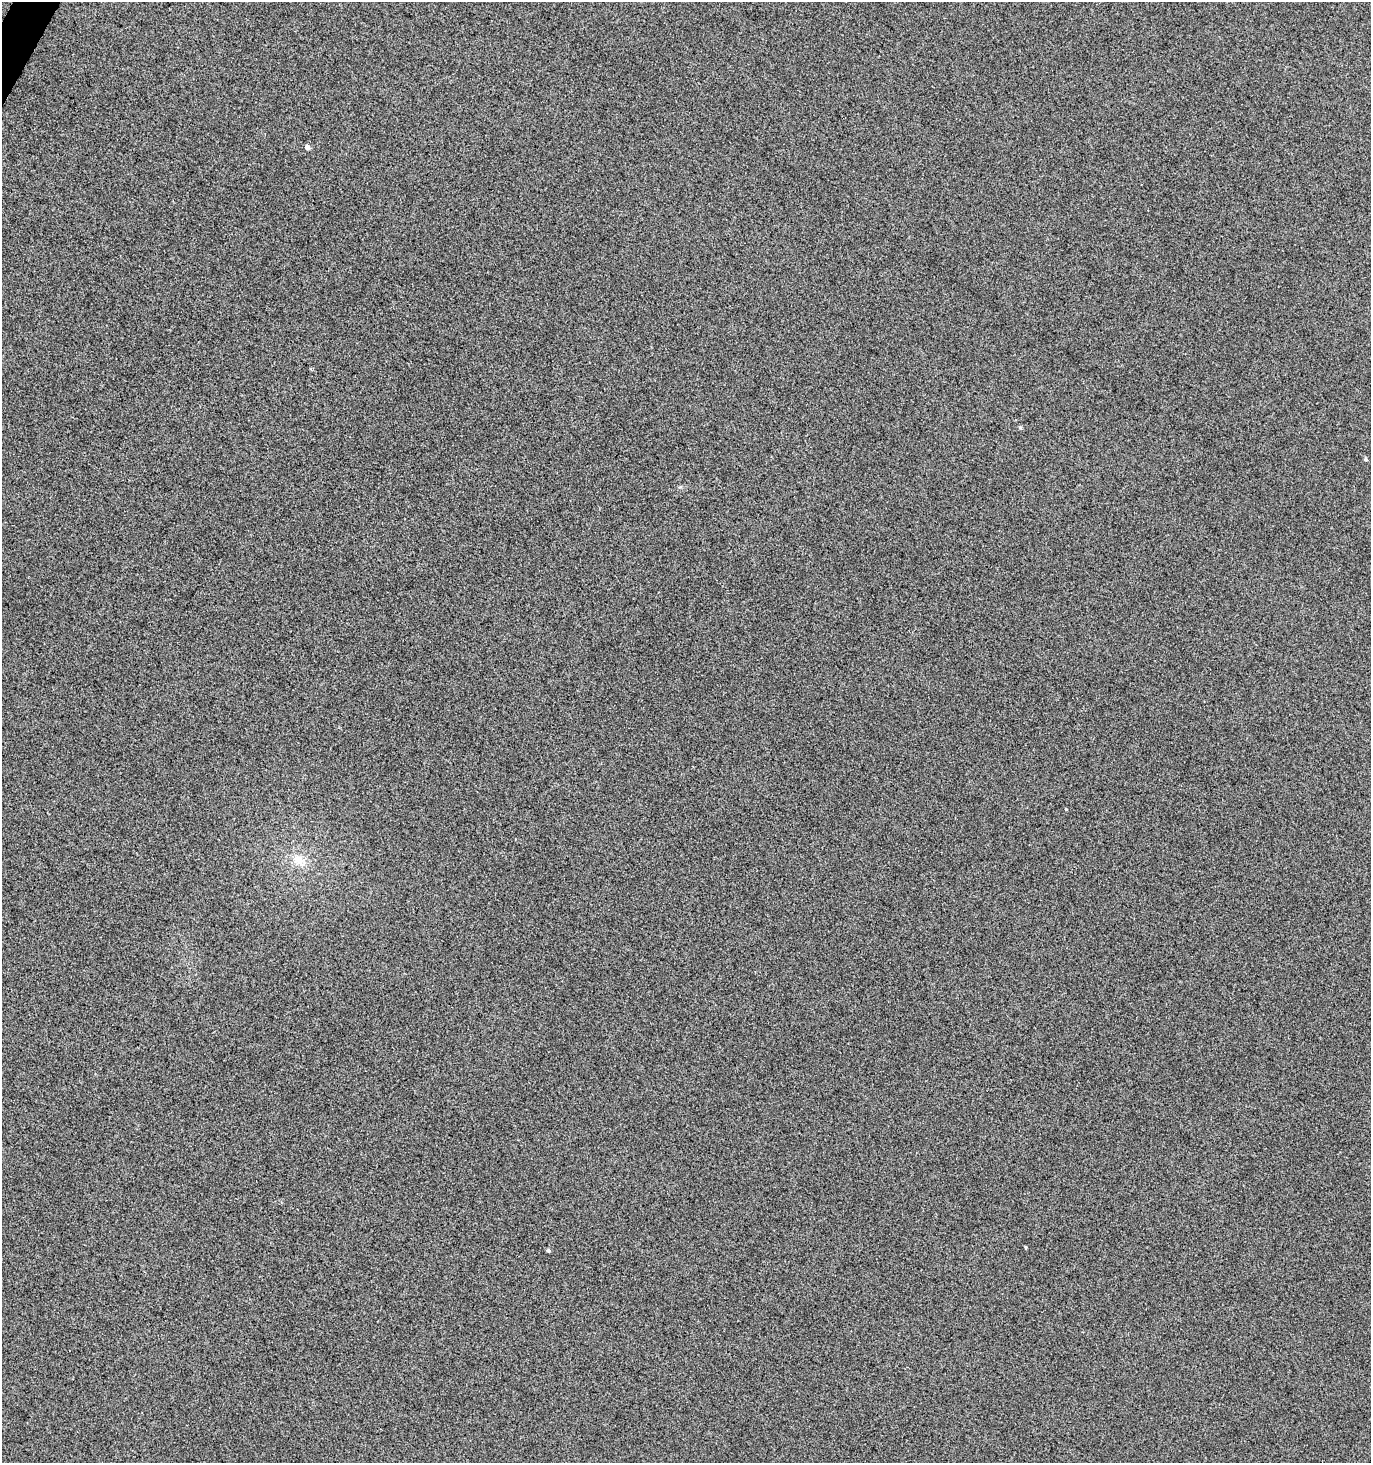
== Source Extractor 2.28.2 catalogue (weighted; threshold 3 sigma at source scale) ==
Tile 11 of 4 x 4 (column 3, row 3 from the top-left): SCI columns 2932-4300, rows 1469-2929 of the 5933 x 5854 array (HDU 1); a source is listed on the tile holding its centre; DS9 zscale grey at full resolution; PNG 1373 x 1465 px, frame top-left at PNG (2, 2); no overlay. Shown black and unused: <1% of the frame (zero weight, under 3 of 5 exposures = <1% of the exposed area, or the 3 px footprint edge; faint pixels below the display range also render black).
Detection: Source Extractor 2.28.2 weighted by HDU 2 'WHT'; one run over the whole footprint, this tile lists its part. Background 0.0149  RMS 0.086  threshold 0.385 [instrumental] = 3 sigma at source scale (4.5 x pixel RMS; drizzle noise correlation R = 1.50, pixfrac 1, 0.0396/0.0396 arcsec/px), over >= 5 px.
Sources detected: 6; all 6 listed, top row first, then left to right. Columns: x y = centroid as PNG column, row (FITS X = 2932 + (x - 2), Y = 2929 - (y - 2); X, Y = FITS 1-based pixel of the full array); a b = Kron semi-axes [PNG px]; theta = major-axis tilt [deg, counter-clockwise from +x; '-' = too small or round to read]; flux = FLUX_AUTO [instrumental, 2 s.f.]
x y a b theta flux
307 147 5 4 - 32
1020 427 5 4 - 12
1365 459 5 3 - 9.8
299 860 14 12 -29 92
1025 1247 4 3 - 8
548 1251 4 4 - 13